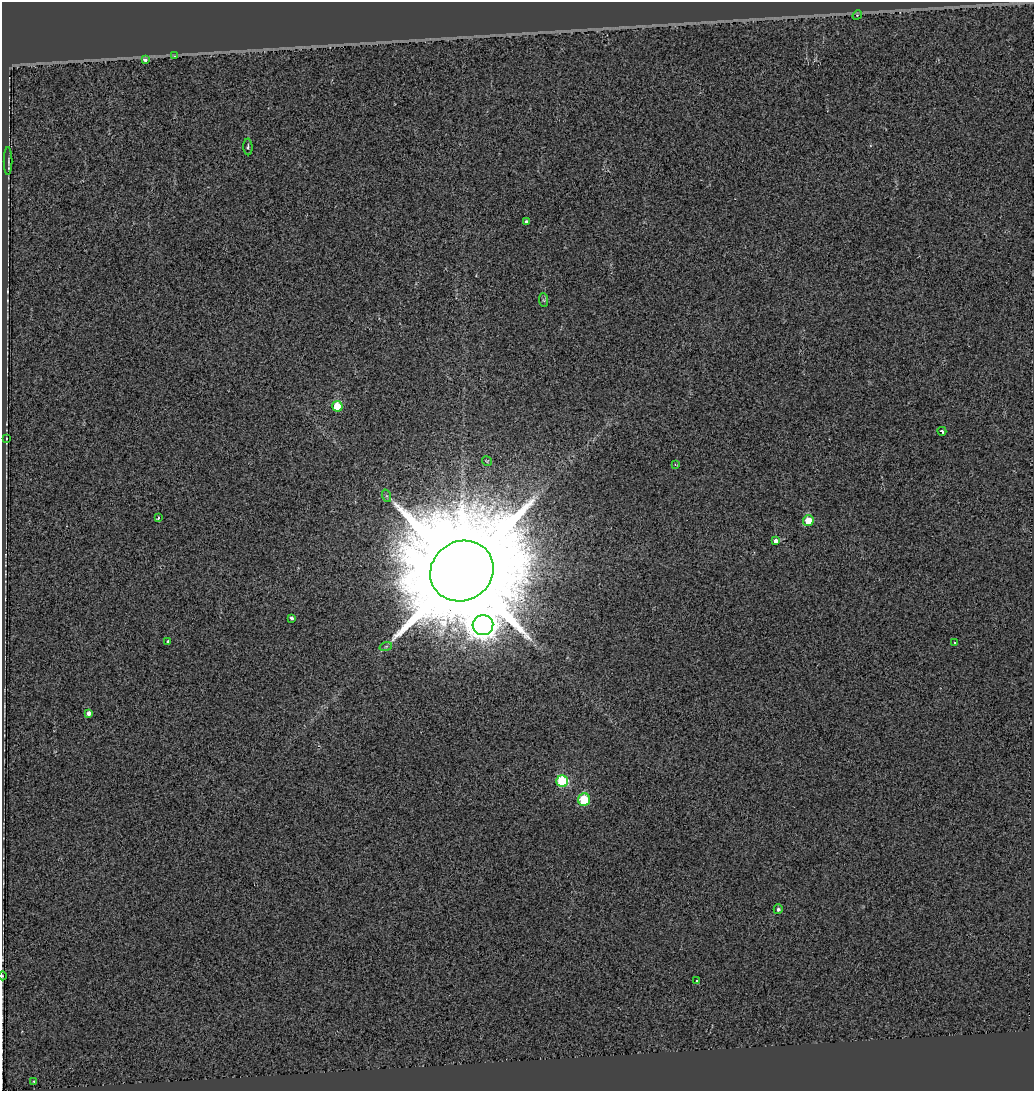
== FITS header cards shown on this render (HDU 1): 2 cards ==
NAXIS1  =                 1032
NAXIS2  =                 1089

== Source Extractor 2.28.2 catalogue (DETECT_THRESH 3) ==
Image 1032 x 1089 px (HDU 1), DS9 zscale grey, 1 PNG px = 1 image px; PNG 1036 x 1093 px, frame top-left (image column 1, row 1089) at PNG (2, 2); each listed source drawn as its Kron ellipse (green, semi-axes under 4 px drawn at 4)
Background 0.00449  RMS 0.1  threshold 0.3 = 3 sigma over >= 5 px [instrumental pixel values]
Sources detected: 29; all 29 listed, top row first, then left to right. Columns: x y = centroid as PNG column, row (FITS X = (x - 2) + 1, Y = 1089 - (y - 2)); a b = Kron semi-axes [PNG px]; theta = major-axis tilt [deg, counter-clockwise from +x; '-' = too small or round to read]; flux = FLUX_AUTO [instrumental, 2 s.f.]
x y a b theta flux
857 15 5 4 - 8.5
174 56 4 4 - 8.9
145 60 4 3 - 130
248 147 8 4 -87 15
8 161 14 2 90 10
526 222 4 4 - 15
544 300 7 4 -88 12
337 406 5 5 - 270
942 431 4 3 - 13
6 438 3 2 - 4.8
487 461 5 3 - 6.2
675 464 4 4 - 7
387 496 6 4 -71 11
158 518 3 2 - 13
808 521 5 5 - 120
776 541 4 4 - 56
462 571 32 29 32 210000
291 618 4 3 - 16
483 625 10 10 - 9500
168 641 4 3 - 13
954 643 3 3 - 34
386 646 6 4 19 12
89 713 4 4 - 25
562 781 6 5 - 690
584 799 6 6 - 410
778 909 5 4 - 16
2 976 4 3 - 4.3
697 981 3 3 - 17
34 1081 3 3 - 6.6
At the frame edge (FLAGS 8, measured only in part): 1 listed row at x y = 2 976